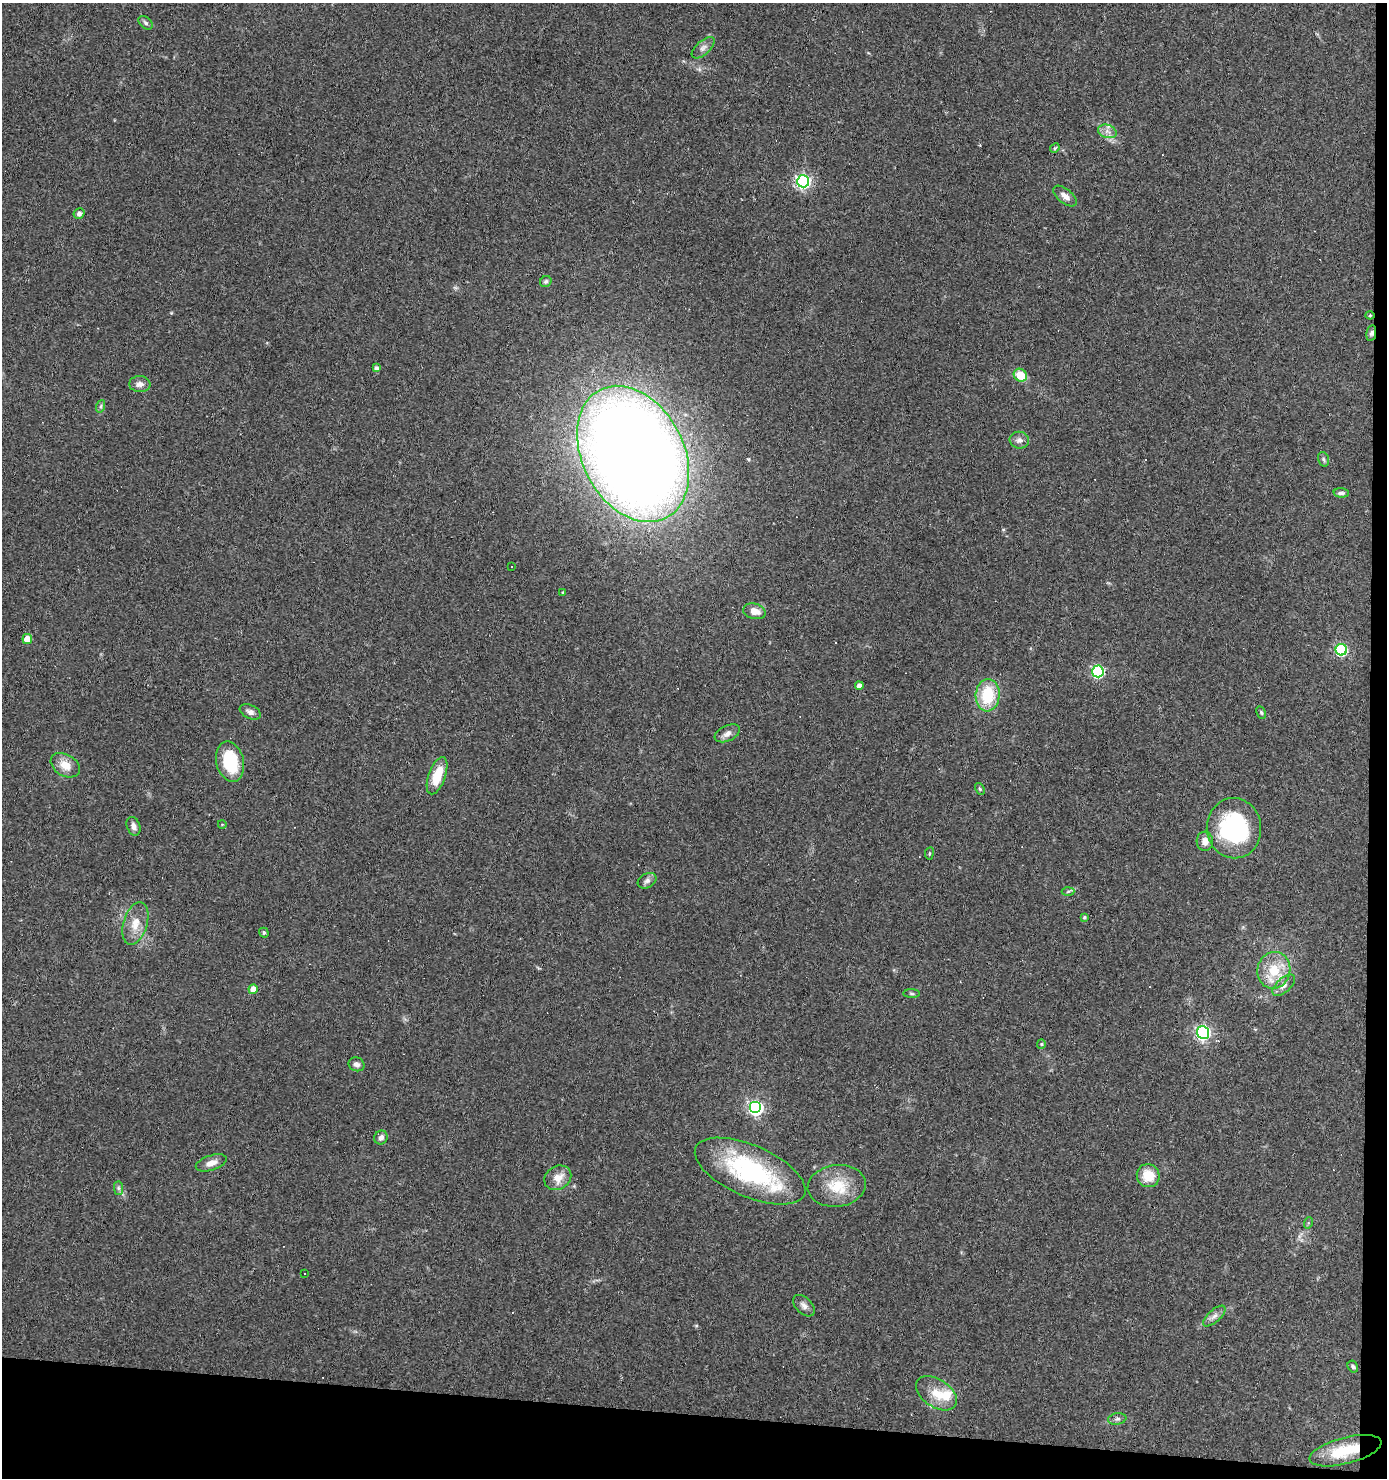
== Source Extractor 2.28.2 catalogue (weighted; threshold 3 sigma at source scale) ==
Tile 9 of 3 x 3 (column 3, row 3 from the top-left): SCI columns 2871-4255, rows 1-1476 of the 4453 x 4429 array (HDU 1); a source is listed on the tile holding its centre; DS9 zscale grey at full resolution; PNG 1389 x 1480 px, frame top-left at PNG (2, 3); each listed source drawn as its Kron ellipse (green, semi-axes under 4 px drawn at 4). Shown black and unused: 6% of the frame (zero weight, under 3 of 4 exposures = <1% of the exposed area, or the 3 px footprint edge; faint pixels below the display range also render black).
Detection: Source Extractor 2.28.2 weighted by HDU 2 'WHT'; one run over the whole footprint, this tile lists its part. Background 0.0606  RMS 0.0051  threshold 0.0229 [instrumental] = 3 sigma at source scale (4.5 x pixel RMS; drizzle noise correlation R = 1.50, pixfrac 1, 0.05/0.05 arcsec/px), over >= 5 px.
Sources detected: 77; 10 cosmic-ray / hot-pixel residue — neither listed nor drawn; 1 inside a brighter listed object's ellipse — not listed separately; the other 66 listed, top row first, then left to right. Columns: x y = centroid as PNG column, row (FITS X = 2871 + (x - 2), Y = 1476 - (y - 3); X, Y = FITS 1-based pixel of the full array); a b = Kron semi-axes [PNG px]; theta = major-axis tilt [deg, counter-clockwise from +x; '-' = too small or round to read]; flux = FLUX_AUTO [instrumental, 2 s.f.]
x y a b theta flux
146 23 8 5 -41 1.1
703 48 14 6 41 2.3
1107 131 9 6 -19 2.5
1055 148 5 4 - 0.61
803 181 6 6 - 120
1065 196 14 7 -39 3.6
79 213 6 5 - 1.2
546 281 6 5 - 0.92
1370 315 4 4 - 0.47
1371 333 8 5 80 1.4
376 368 4 3 - 1.6
1020 375 7 6 - 10
140 384 10 8 -4 2.5
101 406 6 4 71 0.9
1019 440 10 8 -7 2.4
633 454 72 50 -62 1000
1323 459 7 5 -73 0.99
1341 493 7 4 -1 1.5
511 567 3 2 - 0.34
563 592 4 3 - 0.51
754 611 11 7 -15 5
27 639 5 5 - 8.6
1341 650 5 5 - 58
1098 671 6 6 - 69
859 686 4 4 - 3.1
988 695 16 12 85 21
250 712 11 6 -25 2.1
1261 713 6 4 -63 0.78
727 733 13 7 25 2.7
230 762 20 13 -76 25
65 765 16 10 -31 6.6
437 776 19 8 70 13
980 789 6 4 -60 0.71
222 824 4 3 - 0.36
134 826 9 6 -68 2.2
1234 828 30 27 -83 61
1205 841 9 8 - 3.5
929 853 6 3 82 0.65
647 881 10 7 28 1.9
1068 891 6 4 3 0.76
1084 917 4 3 - 0.78
135 923 22 12 73 7.7
264 933 5 4 - 0.98
1274 970 18 16 77 14
1284 985 14 7 43 2.6
253 989 5 4 - 6.6
912 994 8 4 -1 0.77
1203 1032 6 6 - 120
1041 1044 5 4 - 0.63
357 1064 8 6 -22 2
756 1108 6 6 - 110
381 1137 7 6 - 1.9
211 1163 16 7 18 4.1
750 1171 59 25 -24 69
1148 1176 12 11 - 11
558 1178 14 11 32 6
837 1186 29 21 7 16
118 1188 7 4 -89 1
1308 1223 6 4 72 0.64
304 1273 3 3 - 0.76
804 1306 13 8 -45 2.4
1214 1316 14 6 42 2.5
1353 1367 6 5 - 0.88
936 1393 23 14 -34 10
1117 1419 9 5 10 1.5
1345 1451 37 13 15 20
Overlapping masked pixels (flux is a lower limit): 3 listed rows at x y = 1371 333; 633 454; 1345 1451